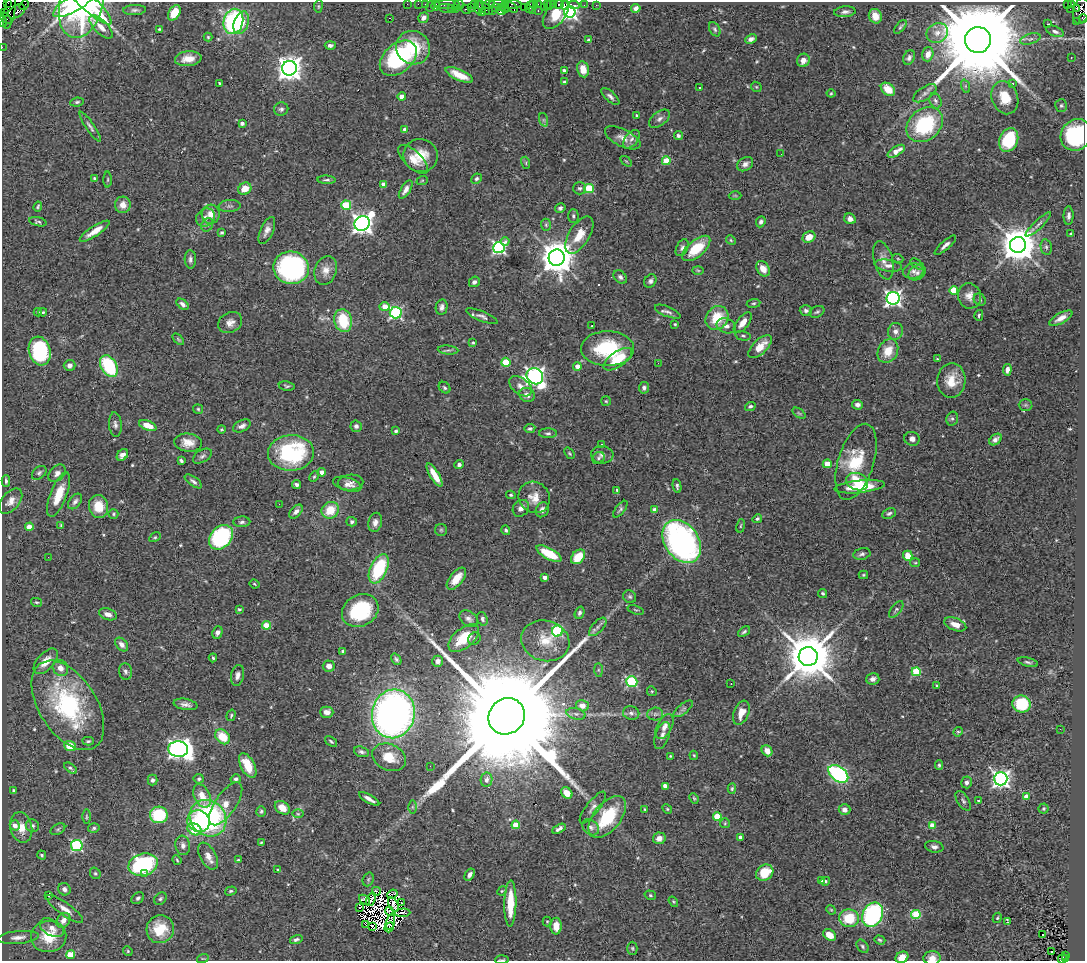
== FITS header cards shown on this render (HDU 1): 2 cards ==
NAXIS1  =                 1083
NAXIS2  =                  959

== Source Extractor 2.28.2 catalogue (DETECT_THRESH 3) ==
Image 1083 x 959 px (HDU 1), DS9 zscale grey, 1 PNG px = 1 image px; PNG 1087 x 963 px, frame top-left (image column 1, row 959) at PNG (2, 2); each listed source drawn as its Kron ellipse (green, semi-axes under 4 px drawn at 4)
Background 1.43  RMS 0.049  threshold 0.147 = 3 sigma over >= 5 px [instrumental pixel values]
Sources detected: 547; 8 with non-positive FLUX_AUTO (blend fragments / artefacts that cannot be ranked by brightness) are neither listed nor drawn; of the other 539, the 500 brightest by FLUX_AUTO listed and drawn (39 fainter detections omitted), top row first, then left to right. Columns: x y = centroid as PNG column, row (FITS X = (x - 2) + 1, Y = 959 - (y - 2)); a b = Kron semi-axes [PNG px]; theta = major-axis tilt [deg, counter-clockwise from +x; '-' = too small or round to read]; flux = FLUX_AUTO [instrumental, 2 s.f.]
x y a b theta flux
8 3 3 2 - 20
75 3 25 8 31 210
81 3 35 21 75 470
88 3 30 8 -42 250
407 4 2 2 - 26
418 4 2 2 - 34
425 4 2 2 - 33
447 4 13 3 1 270
489 4 6 3 7 120
497 4 8 3 2 320
512 4 9 3 -2 310
533 4 4 3 - 60
538 4 3 2 - 53
547 4 3 3 - 99
554 4 3 2 - 47
559 4 5 3 - 250
1067 4 3 2 - 380
24 5 5 2 - 80
436 5 5 3 - 170
459 5 5 5 - 110
474 5 4 2 - 72
550 5 5 3 - 130
565 5 4 2 - 49
574 5 5 3 - 92
584 5 2 2 - 28
596 5 2 2 - 14
1072 5 3 3 - 55
318 6 6 3 82 3.3
430 6 5 2 - 180
478 7 7 3 -86 360
501 7 3 2 - 260
512 7 7 3 -40 260
524 7 2 2 - 77
529 7 6 4 68 160
545 7 3 3 - 130
451 8 3 2 - 160
471 8 4 3 - 55
485 8 10 5 -36 430
495 8 3 2 - 87
505 8 5 2 - 160
636 8 5 4 - 15
1077 8 3 3 - 370
447 9 9 4 -8 120
455 9 3 3 - 160
466 9 5 3 - 280
1070 9 2 2 - 18
135 10 11 5 3 9.5
501 10 5 4 - 420
17 11 9 6 32 650
493 11 2 2 - 47
532 11 3 2 - 140
538 11 3 2 - 190
1081 11 13 8 79 930
9 12 17 5 80 580
482 12 4 2 - 70
570 12 6 5 - 960
845 12 11 5 5 12
5 13 3 2 - 59
174 13 8 5 59 59
556 14 17 9 52 110
875 16 7 6 - 32
5 18 7 2 -39 170
389 18 3 2 - 4.8
424 18 5 5 - 14
1083 18 4 2 - 140
3 21 6 3 -77 150
233 21 13 9 76 450
1076 21 2 2 - 31
241 23 11 7 70 48
1047 24 3 2 - 5.3
101 27 15 6 -44 25
900 27 8 3 51 5.6
159 29 4 3 - 4.1
715 29 8 5 -59 7
1055 31 9 5 -21 12
937 33 11 9 32 24
208 37 4 4 - 4.1
751 39 6 4 25 13
1030 39 10 5 17 11
589 40 4 3 - 6.6
978 40 13 12 - 81000
330 45 5 4 - 9.7
2 47 2 2 - 28
413 48 17 16 - 140
928 54 7 5 75 28
398 58 21 14 42 420
909 58 7 5 65 9.9
1071 58 3 2 - 4.7
188 59 13 7 6 41
803 60 7 6 - 20
289 68 7 7 - 3300
583 69 8 6 -79 38
564 71 4 4 - 9.7
459 75 15 5 -25 52
564 82 4 4 - 8.1
219 83 3 2 - 4.1
1013 83 4 3 - 6.7
965 86 7 4 -71 6.2
756 87 5 4 - 3.9
699 88 3 3 - 15
888 89 8 5 -38 34
831 93 4 4 - 3.6
925 93 13 6 33 16
610 96 11 5 -43 11
402 97 4 4 - 34
1005 98 17 13 -70 76
935 101 8 5 -67 8.7
77 102 7 4 8 7.2
1061 106 6 6 - 6.2
281 109 7 6 - 9.6
637 115 3 3 - 4.9
659 119 12 7 38 14
544 120 7 4 -71 5.7
242 123 4 3 - 11
925 125 20 15 40 280
90 127 18 4 -55 11
405 129 4 4 - 18
1076 135 16 14 51 290
678 136 4 4 - 7.2
623 138 19 8 -26 32
631 139 10 6 52 15
1009 140 12 9 68 170
896 151 9 4 32 31
781 154 2 2 - 4
420 156 17 16 - 70
413 159 19 8 -43 35
626 161 6 3 -37 4
666 161 4 4 - 110
526 163 6 4 -73 4.2
745 164 8 6 35 15
95 179 4 3 - 5.9
476 179 5 4 - 7.3
108 180 8 4 89 4.4
327 180 9 4 -1 6.9
422 181 6 3 20 3.5
383 184 4 3 - 16
580 188 6 6 - 7.4
589 188 5 4 - 150
245 189 7 6 - 45
406 190 10 4 58 18
735 195 6 4 -1 4.6
123 205 8 8 - 31
346 205 5 4 - 160
38 206 5 3 - 4.6
230 206 11 6 4 10
560 208 5 5 - 8.3
211 214 9 9 - 36
573 216 7 5 -89 6.7
1069 216 9 5 89 12
205 218 10 8 39 20
850 219 6 5 - 16
38 222 9 4 -12 6.3
761 222 6 4 67 8.5
362 223 8 7 - 2200
1038 224 17 4 44 13
207 225 7 5 62 7.4
546 225 6 5 - 5
267 230 14 6 66 19
95 231 17 5 34 37
222 232 3 3 - 5.2
1071 234 3 3 - 9.1
579 235 21 10 58 59
809 237 7 5 29 37
731 240 5 4 - 4.3
505 241 4 4 - 15
945 245 13 4 41 12
1018 245 8 8 - 9200
1046 247 8 5 -80 7.8
499 248 6 5 - 680
682 248 9 5 62 9.3
696 248 17 8 40 100
557 258 8 8 - 8400
190 259 9 5 -89 11
898 259 5 3 - 3.5
883 260 19 9 -75 26
917 264 7 3 -33 4.4
888 266 13 6 -8 16
291 268 18 16 -11 700
763 269 8 6 -56 28
326 270 15 11 72 34
698 270 5 3 - 3.7
913 271 10 7 10 16
917 273 9 7 32 12
620 277 8 5 -45 9.6
650 281 7 5 56 9.6
474 282 5 5 - 9.7
954 290 4 4 - 120
969 296 13 11 -74 29
893 298 6 6 - 1100
980 300 6 5 - 6.9
754 303 7 4 7 5.1
182 304 7 4 -38 11
385 307 5 4 - 46
442 307 8 6 78 12
806 310 6 5 - 8.8
38 312 4 3 - 4.1
43 312 4 3 - 4.4
668 312 14 5 -22 11
817 312 8 5 27 6.6
396 313 6 6 - 510
979 315 5 4 - 5.8
482 316 17 5 -22 14
717 318 13 10 53 96
1061 318 13 5 28 22
343 321 11 9 -76 140
230 323 13 10 30 24
743 323 12 6 52 32
675 324 3 3 - 3.4
592 326 3 2 - 4.4
726 326 10 7 -22 17
895 331 8 7 - 18
743 336 8 4 -13 7
178 339 7 3 -45 4.6
473 343 4 4 - 4.2
760 347 15 7 44 50
607 349 26 17 0 210
448 350 10 4 -6 8.1
40 351 15 10 -74 320
888 351 12 9 62 60
618 359 16 7 34 89
937 359 4 3 - 3.6
506 362 4 4 - 100
658 363 3 2 - 4.9
70 365 6 5 - 13
109 366 12 7 -61 230
577 366 4 4 - 24
1007 370 6 4 82 14
535 376 9 7 -41 1500
951 380 17 14 88 58
287 386 8 4 -9 6
521 386 13 8 -37 23
445 388 6 5 - 7.1
644 388 6 5 - 8.4
527 395 8 7 - 18
606 401 5 5 - 4
857 405 5 4 - 13
1025 405 7 5 0 5.7
750 406 5 4 - 8.6
198 409 5 5 - 4.5
799 413 7 4 -37 4.8
952 419 7 5 75 7.6
115 425 12 6 -84 12
148 425 9 5 -21 41
242 426 9 5 24 13
356 426 5 5 - 9.7
530 428 5 4 - 5.1
221 429 4 3 - 3.6
396 431 4 4 - 6.4
548 433 9 5 0 8
912 439 8 7 - 15
996 439 7 5 39 14
188 443 14 9 -7 36
602 444 3 2 - 5.3
291 453 23 17 4 350
569 453 6 4 -50 4.3
122 455 7 5 48 18
602 455 11 8 -3 15
202 456 10 6 31 9.7
598 458 7 5 41 5.8
181 461 4 3 - 7.4
856 462 39 18 73 160
827 464 4 4 - 67
459 465 5 4 - 8.8
322 472 4 4 - 23
39 473 8 5 41 7.7
57 473 10 7 44 15
435 475 13 4 -58 50
314 477 5 3 - 4.3
6 481 5 3 - 6.2
193 481 10 4 -36 10
857 482 11 8 -20 72
351 483 13 8 3 16
347 484 15 6 -17 18
296 485 5 4 - 8.5
677 486 7 4 -80 6.8
860 487 25 6 6 100
617 490 4 3 - 3.9
59 495 23 8 69 67
511 495 5 3 - 4.5
534 497 16 15 - 45
11 501 15 9 50 24
75 501 9 5 51 9.9
279 504 2 2 - 27
99 506 11 9 -81 60
521 508 9 7 47 19
620 509 10 4 52 7
330 510 9 8 - 69
542 510 8 6 64 17
655 510 4 4 - 25
296 512 8 5 47 13
889 513 7 5 25 7.4
113 514 5 4 - 4.5
757 519 5 4 - 6.6
242 522 8 5 3 8.4
352 522 5 4 - 7.3
375 522 10 6 78 16
61 525 4 4 - 3.9
741 526 7 3 81 3.8
29 527 4 4 - 64
441 530 6 6 - 5.6
506 530 5 4 - 7.9
155 537 6 4 29 4.8
221 537 14 10 47 370
682 541 23 17 -55 1100
549 554 14 5 -29 93
862 554 9 5 12 9.4
908 556 5 4 - 55
48 557 2 2 - 5.1
578 557 8 6 46 71
915 563 5 4 - 4.3
379 569 15 8 65 210
863 575 5 4 - 4.2
545 577 4 3 - 18
456 579 13 6 51 53
254 584 5 3 - 4
823 593 5 4 - 4.8
630 597 7 6 - 7.5
36 602 5 4 - 4.4
239 609 3 3 - 5.7
636 610 8 3 -18 4.3
896 610 10 5 52 7.9
360 611 19 15 30 230
579 613 6 4 70 8.8
108 614 9 5 -20 20
469 619 10 7 -36 14
482 619 7 5 -71 7.2
955 624 11 6 -21 31
266 625 4 4 - 80
598 627 11 5 46 12
557 631 5 5 - 320
217 632 6 5 - 14
744 632 7 4 37 6.7
464 638 18 9 40 93
474 639 6 5 - 7.6
545 641 24 20 -16 84
122 644 8 5 -48 15
343 652 4 3 - 6.5
808 656 9 9 - 20000
213 658 4 3 - 4.7
396 659 6 4 -55 6.7
46 661 15 8 48 38
438 661 5 5 - 16
1028 662 10 4 -14 7.5
329 666 6 5 - 19
60 668 8 7 - 23
598 670 7 4 -89 5.4
125 672 8 6 -80 10
916 672 4 4 - 170
237 675 11 6 78 16
873 679 6 5 - 16
632 682 5 5 - 330
731 683 3 2 - 6.7
937 686 4 3 - 3.3
652 691 5 4 - 4.2
185 704 12 5 -9 15
1022 704 9 8 - 140
68 705 50 28 -57 460
582 706 6 5 - 27
683 709 11 5 39 11
327 712 7 5 -1 20
631 713 8 6 -14 13
741 713 13 7 69 42
393 714 24 21 77 1800
576 714 10 5 -14 12
655 714 8 6 4 11
231 715 6 4 73 4.7
507 716 19 17 43 180000
664 727 13 7 63 23
1060 729 2 2 - 6
958 732 5 4 - 4.3
662 735 14 7 70 16
223 737 8 6 -46 73
88 741 6 4 2 4.9
331 741 7 3 -38 4.8
70 746 6 5 - 60
178 749 10 7 -6 2000
767 751 6 5 - 27
361 752 8 5 -18 9
694 755 5 3 - 3.5
670 756 3 3 - 3.4
389 757 17 13 -23 65
248 765 13 7 -62 78
939 765 5 4 - 4.8
430 766 2 2 - 5.6
70 768 7 4 -37 6.1
838 774 11 7 -38 550
199 779 5 4 - 5.9
236 779 5 4 - 7.2
1001 779 7 6 - 1200
153 780 5 5 - 9.1
487 780 7 5 80 13
966 782 6 5 - 11
665 786 4 4 - 32
732 789 5 4 - 5.1
14 791 3 3 - 5.4
567 793 6 5 - 42
202 796 12 8 -65 43
1026 796 4 4 - 45
694 798 5 4 - 4
369 799 11 3 -30 15
979 800 4 3 - 4.2
963 801 11 5 -57 8.5
226 804 25 10 55 46
412 807 6 4 -89 5.6
593 807 19 6 52 16
282 808 8 6 -37 36
645 809 3 2 - 3.6
667 809 5 4 - 4.1
1044 809 5 5 - 4.8
845 810 6 5 - 16
261 811 5 4 - 5.3
298 814 6 4 -1 4.7
159 815 9 8 - 160
717 816 4 4 - 110
86 817 7 3 -90 4.3
607 817 24 13 51 180
208 818 19 17 -44 560
198 821 11 10 - 95
725 823 5 5 - 4.1
15 825 5 5 - 21
516 825 4 4 - 69
32 826 7 6 - 8.1
932 826 4 4 - 63
21 827 15 11 -77 49
591 827 9 7 -40 14
94 828 6 4 17 6.3
58 829 8 5 30 6.2
194 829 7 5 -29 130
559 829 7 3 29 12
740 837 4 4 - 13
659 838 6 6 - 20
261 842 3 3 - 3.5
77 845 6 5 - 410
183 845 10 7 -81 15
934 847 9 6 -9 12
42 855 5 4 - 5.1
208 856 15 8 -62 25
177 860 5 3 - 4.2
238 860 3 3 - 3.7
143 865 15 11 16 420
278 870 4 3 - 3.8
95 873 6 5 - 5.4
765 873 9 7 37 86
145 874 3 3 - 7.7
470 875 7 4 57 14
368 879 7 5 69 5.5
822 881 4 2 - 4.8
825 881 5 4 - 6.7
64 889 6 6 - 11
231 891 6 4 16 5.1
376 891 4 3 - 3.5
502 891 5 4 - 3.7
392 894 5 2 - 4.7
49 895 4 4 - 6.6
650 895 6 4 -16 4.4
138 898 7 5 36 7.5
160 899 7 5 46 6.6
371 899 7 2 66 6.7
364 900 6 3 -40 9.5
673 902 6 4 -55 4
402 903 3 2 - 3.5
510 904 23 6 89 99
393 905 8 4 -64 10
359 908 3 2 - 3.6
65 909 22 6 -36 29
831 910 5 4 - 3.5
389 911 4 3 - 4.6
403 913 8 3 3 8.2
916 914 5 4 - 170
873 915 13 10 63 450
849 918 10 9 - 110
997 918 5 3 - 4
63 920 8 6 51 20
547 921 5 4 - 3.7
390 922 8 2 74 7.3
1008 922 4 3 - 8.8
365 924 3 2 - 11
372 926 2 2 - 3.8
556 926 8 5 89 44
389 927 5 2 - 6.3
52 928 13 8 -30 27
160 929 14 13 - 94
1042 934 3 3 - 63
830 935 7 5 -38 51
49 936 18 16 3 100
18 937 21 6 6 26
296 940 6 4 17 8.4
880 940 6 4 -19 4.9
863 946 7 5 -52 6.8
632 948 6 5 - 5.7
128 951 5 4 - 4.1
1051 952 3 2 - 7.1
71 955 4 4 - 130
1065 955 3 2 - 170
902 957 6 5 - 33
203 958 6 3 18 3.7
932 958 8 7 - 26
1062 959 5 3 - 170
1065 959 3 2 - 87
502 960 7 2 3 3.8
At the frame edge (FLAGS 8, measured only in part): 13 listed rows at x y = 8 3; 75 3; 81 3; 88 3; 1081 11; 1083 18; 3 21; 2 47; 1076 135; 902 957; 932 958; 1062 959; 502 960
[39 fainter detections neither listed nor drawn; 8 non-positive-flux detections neither listed nor drawn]